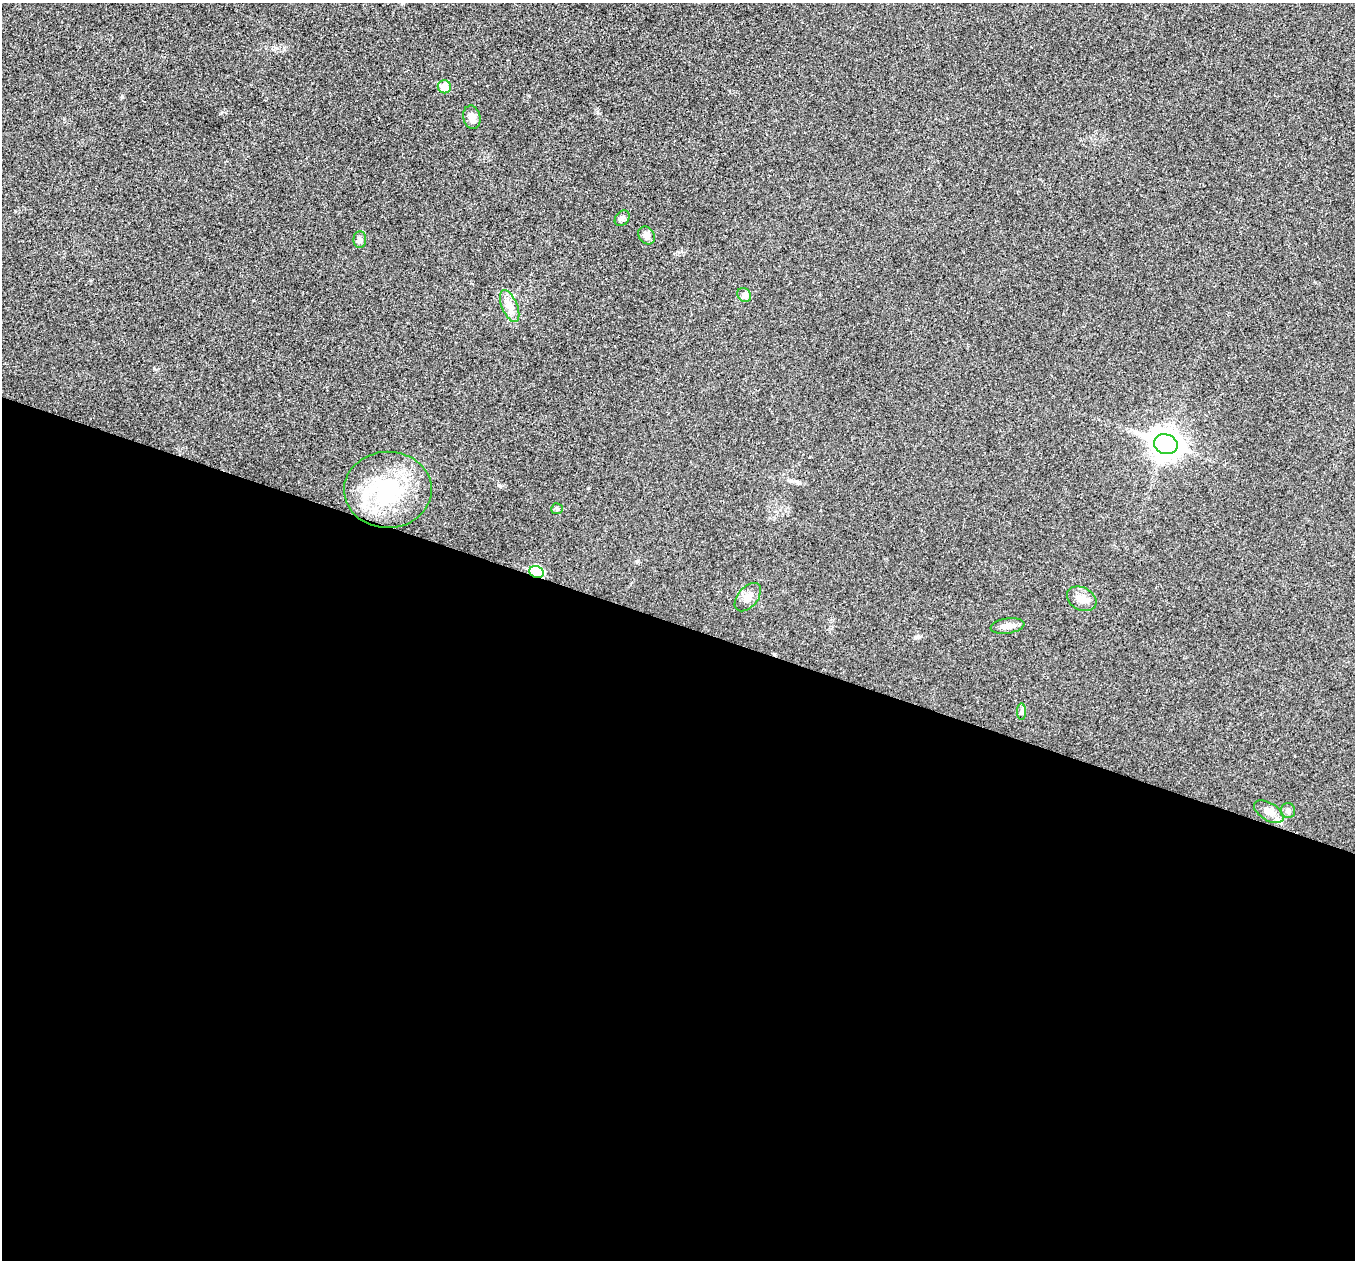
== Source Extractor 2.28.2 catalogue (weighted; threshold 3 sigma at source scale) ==
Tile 14 of 4 x 4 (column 2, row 4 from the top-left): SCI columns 1355-2707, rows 137-1394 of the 5418 x 5433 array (HDU 1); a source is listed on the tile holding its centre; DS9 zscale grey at full resolution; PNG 1357 x 1262 px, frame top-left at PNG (2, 3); each listed source drawn as its Kron ellipse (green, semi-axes under 4 px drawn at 4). Shown black and unused: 51% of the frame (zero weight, under 3 of 4 exposures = <1% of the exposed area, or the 3 px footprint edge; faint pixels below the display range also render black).
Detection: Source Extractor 2.28.2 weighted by HDU 2 'WHT'; one run over the whole footprint, this tile lists its part. Background 0.0213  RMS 0.0052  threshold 0.0233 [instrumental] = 3 sigma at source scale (4.5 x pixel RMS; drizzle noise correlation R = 1.50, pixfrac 1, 0.05/0.05 arcsec/px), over >= 5 px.
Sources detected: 18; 1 inside a brighter listed object's ellipse — not listed separately; the other 17 listed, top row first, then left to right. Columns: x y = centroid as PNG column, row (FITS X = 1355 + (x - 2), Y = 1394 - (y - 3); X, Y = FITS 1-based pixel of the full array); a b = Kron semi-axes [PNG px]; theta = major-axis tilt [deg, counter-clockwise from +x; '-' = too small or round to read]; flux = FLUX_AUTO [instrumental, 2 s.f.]
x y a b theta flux
444 87 6 6 - 7.8
472 117 12 8 -78 3.5
622 218 9 6 50 1.5
646 235 10 7 -55 2.7
360 240 8 6 89 1.6
744 295 7 6 - 1.5
510 306 17 7 -67 4.5
1166 444 12 10 -20 580
388 490 44 38 1 46
557 509 6 5 - 0.76
537 572 7 6 - 34
748 597 16 10 50 3.9
1082 599 15 11 -28 4.6
1007 626 17 7 9 4
1022 712 8 4 89 1.2
1288 811 7 7 - 1.4
1269 812 16 8 -31 4.7
Overlapping masked pixels (flux is a lower limit): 1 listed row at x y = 537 572
Unlisted compact peaks at least as high as the median listed source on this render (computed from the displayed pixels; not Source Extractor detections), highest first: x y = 221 113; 122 97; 154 368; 499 485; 597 112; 588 488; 918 636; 637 561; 529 96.